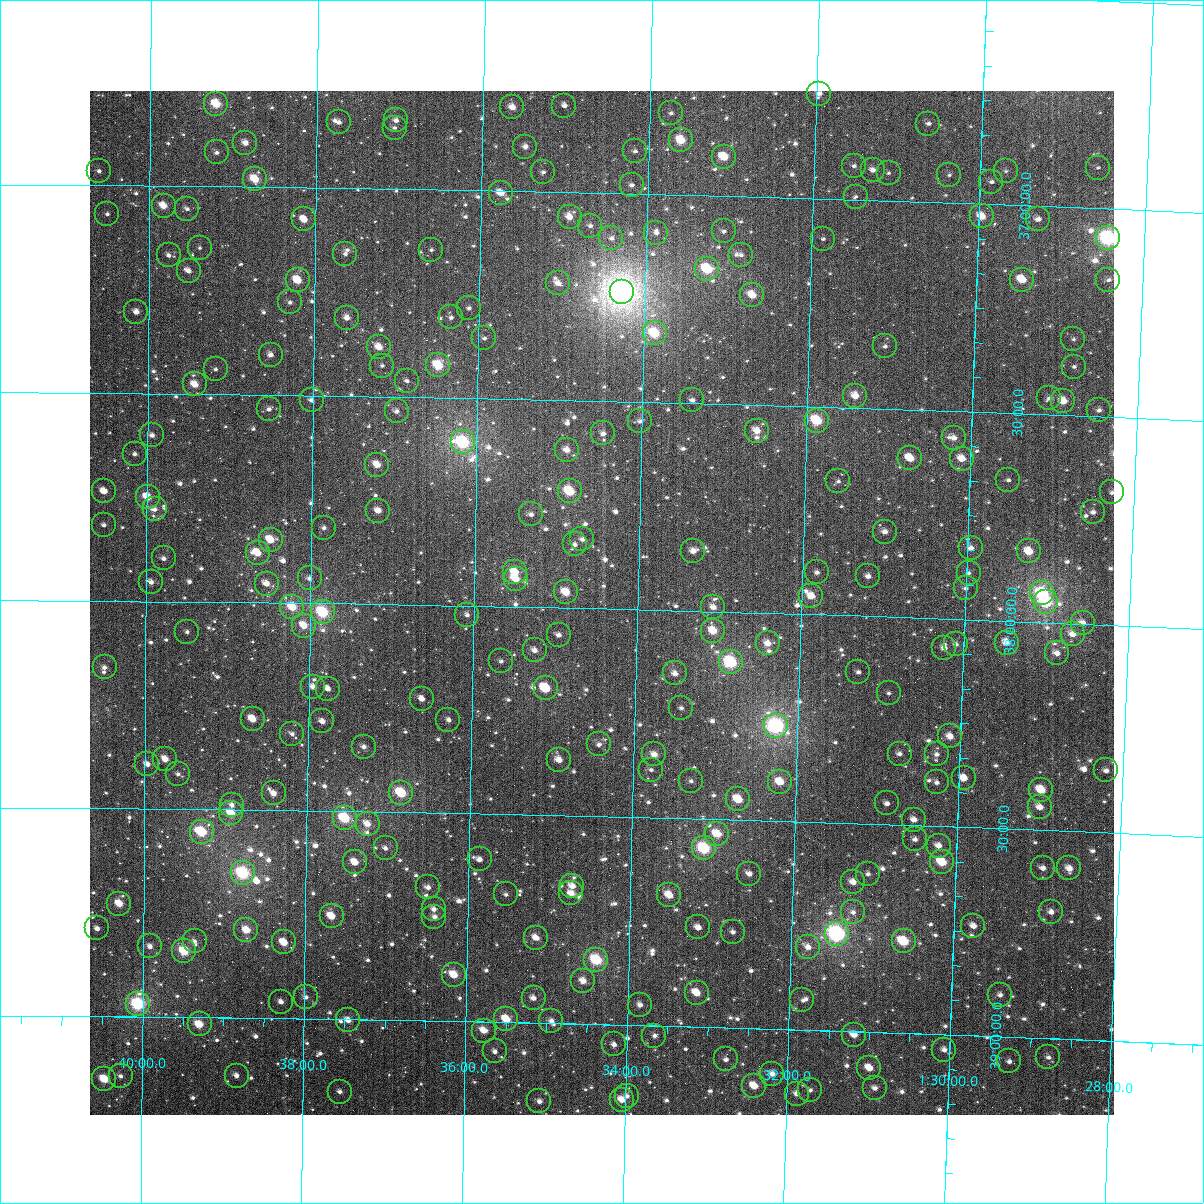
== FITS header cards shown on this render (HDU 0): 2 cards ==
NAXIS1  =                 1024
NAXIS2  =                 1024

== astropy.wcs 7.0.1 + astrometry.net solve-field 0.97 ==
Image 1024 x 1024 px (HDU 0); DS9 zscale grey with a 90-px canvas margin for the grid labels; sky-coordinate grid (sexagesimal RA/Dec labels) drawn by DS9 from the SOLVED WCS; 260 Tycho-2 reference stars matched to detected sources circled (green)
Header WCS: RA---TAN-SIP/DEC--TAN-SIP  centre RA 01:34:26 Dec +37:59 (23.61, +37.99 deg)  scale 8.66 arcsec/px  FOV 147.8' x 147.9'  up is +179 deg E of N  parity flipped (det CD > 0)
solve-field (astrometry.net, Tycho-2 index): VERIFIED the header's WCS against the Tycho-2 star catalogue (verified at 6 index scales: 12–260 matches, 0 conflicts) and refined it, rather than solving blind
Solved WCS: RA---TAN-SIP/DEC--TAN-SIP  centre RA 01:34:26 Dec +37:59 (23.61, +37.99 deg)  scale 8.66 arcsec/px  FOV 147.8' x 147.9'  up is +179 deg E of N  parity flipped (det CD > 0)
The solver's refit moves the header's centre by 0.19 arcsec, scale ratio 1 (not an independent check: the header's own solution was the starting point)
Tycho-2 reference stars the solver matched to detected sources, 260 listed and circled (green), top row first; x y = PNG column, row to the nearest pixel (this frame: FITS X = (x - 90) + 1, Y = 1024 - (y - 91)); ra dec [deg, ICRS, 3 dp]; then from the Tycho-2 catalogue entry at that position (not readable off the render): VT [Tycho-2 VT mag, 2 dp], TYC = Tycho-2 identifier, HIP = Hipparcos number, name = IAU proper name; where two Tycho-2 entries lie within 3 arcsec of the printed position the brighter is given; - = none
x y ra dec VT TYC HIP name
819 94 22.991 +36.747 10.95 2305-953-1 - -
216 104 24.801 +36.802 8.96 2306-810-1 - -
564 106 23.755 +36.792 11.56 2305-911-1 - -
512 107 23.912 +36.799 10.19 2305-1089-1 - -
671 113 23.435 +36.804 12.23 2305-1359-1 - -
396 120 24.260 +36.835 11.09 2305-919-1 - -
339 122 24.433 +36.842 11.38 2305-1077-1 - -
928 124 22.661 +36.811 11.87 2305-1438-1 - -
395 128 24.264 +36.853 11.47 2305-413-1 - -
681 140 23.403 +36.869 9.03 2305-691-1 7268 -
245 143 24.713 +36.895 10.53 2305-259-1 - -
525 147 23.870 +36.893 11.02 2305-501-1 - -
635 151 23.540 +36.898 11.39 2305-279-1 - -
217 152 24.799 +36.919 11.51 2306-194-1 - -
724 157 23.272 +36.906 10.15 2305-299-1 - -
854 166 22.881 +36.918 11.72 2305-235-1 - -
1098 168 22.147 +36.902 12.02 2304-1177-1 - -
873 170 22.823 +36.926 10.97 2305-1129-1 - -
99 171 25.152 +36.966 11.53 2306-964-1 - -
1006 171 22.423 +36.919 12.39 2304-559-1 - -
543 172 23.815 +36.953 11.88 2305-1521-1 - -
889 173 22.776 +36.933 11.88 2305-1101-1 - -
949 175 22.593 +36.933 12.01 2305-419-1 - -
255 179 24.682 +36.982 9.23 2305-1201-1 - -
991 182 22.465 +36.945 11.70 2304-1149-1 - -
632 185 23.548 +36.979 11.61 2305-1461-1 - -
501 193 23.941 +37.005 9.97 2305-873-1 - -
856 197 22.873 +36.992 11.71 2305-1575-1 - -
164 206 24.956 +37.048 9.84 2306-1418-1 - -
187 209 24.886 +37.055 11.73 2306-732-1 - -
107 214 25.126 +37.069 12.07 2306-370-1 - -
982 216 22.491 +37.030 9.82 2304-775-1 - -
570 217 23.733 +37.059 10.06 2305-1584-1 - -
304 219 24.533 +37.077 10.19 2305-665-1 - -
1038 219 22.321 +37.031 11.31 2304-1247-1 - -
590 226 23.670 +37.080 11.68 2305-1087-1 - -
724 231 23.267 +37.084 12.01 2305-255-1 - -
656 233 23.470 +37.092 11.36 2305-209-1 - -
611 238 23.605 +37.108 11.85 2305-669-1 - -
1108 238 22.108 +37.071 7.48 2304-1087-1 6872 -
823 239 22.967 +37.096 11.58 2305-201-1 - -
200 248 24.847 +37.148 12.17 2306-488-1 - -
431 250 24.148 +37.145 11.72 2305-755-1 - -
345 254 24.407 +37.158 12.12 2305-169-1 - -
169 255 24.940 +37.167 11.63 2306-174-1 - -
741 255 23.213 +37.140 11.38 2305-533-1 - -
707 269 23.313 +37.177 8.61 2305-109-1 - -
189 271 24.880 +37.204 10.85 2306-678-1 - -
298 280 24.550 +37.223 9.32 2305-1043-1 - -
1022 280 22.362 +37.178 9.60 2304-267-1 - -
1108 280 22.102 +37.171 11.78 2304-451-1 - -
558 283 23.765 +37.219 10.72 2305-901-1 - -
622 292 23.569 +37.237 5.88 2305-1638-1 7321 -
752 295 23.175 +37.237 9.65 2305-711-1 - -
290 302 24.572 +37.277 11.69 2305-1091-1 - -
469 308 24.031 +37.284 11.50 2305-495-1 - -
136 312 25.036 +37.304 10.71 2306-859-1 - -
451 317 24.084 +37.307 11.91 2305-575-1 - -
347 318 24.399 +37.312 10.68 2305-231-1 - -
655 333 23.467 +37.335 8.88 2305-251-1 7285 -
484 338 23.983 +37.356 11.73 2305-39-1 - -
1073 339 22.200 +37.316 12.11 2304-59-1 - -
885 346 22.770 +37.350 11.44 2305-605-1 - -
379 347 24.301 +37.381 9.97 2305-563-1 - -
271 355 24.629 +37.404 10.70 2305-303-1 - -
438 365 24.121 +37.423 8.78 2305-367-1 - -
382 366 24.291 +37.426 11.85 2305-1551-1 - -
1074 367 22.196 +37.383 11.75 2304-611-1 - -
216 369 24.795 +37.440 11.69 2306-492-1 - -
407 381 24.214 +37.462 11.57 2305-331-1 - -
195 384 24.857 +37.477 10.03 2306-26-1 - -
855 396 22.854 +37.472 10.18 2305-857-1 - -
1049 398 22.267 +37.460 12.21 2304-337-1 - -
312 400 24.503 +37.512 11.36 2814-1798-1 - -
692 400 23.348 +37.493 12.18 2305-333-1 - -
1063 401 22.224 +37.466 9.78 2304-723-1 - -
269 409 24.632 +37.535 11.93 2814-1686-1 - -
1099 410 22.115 +37.485 12.36 2304-169-1 - -
397 411 24.245 +37.535 11.36 2814-1799-1 - -
640 421 23.507 +37.547 11.78 2814-1755-1 - -
817 421 22.969 +37.534 8.75 2814-1628-1 - -
757 431 23.150 +37.562 10.47 2814-1953-1 - -
603 433 23.616 +37.579 11.44 2814-1674-1 - -
152 435 24.986 +37.601 11.08 2814-1611-1 - -
954 438 22.552 +37.564 10.83 2814-1715-1 - -
463 442 24.042 +37.607 8.07 2814-1462-1 7465 -
567 450 23.725 +37.620 10.17 2814-1680-1 - -
135 454 25.038 +37.646 11.72 2815-1376-1 - -
910 458 22.682 +37.617 10.11 2814-1687-1 - -
962 459 22.525 +37.614 10.42 2814-1444-1 - -
377 465 24.301 +37.665 10.11 2814-1825-1 - -
1008 480 22.382 +37.661 12.30 2813-1036-1 - -
838 481 22.898 +37.678 11.73 2814-1565-1 - -
104 491 25.130 +37.736 11.25 2815-1161-1 - -
570 491 23.714 +37.720 8.84 2814-1934-1 - -
1112 492 22.065 +37.681 12.16 2813-1016-1 - -
148 497 24.998 +37.749 9.64 2814-1147-1 - -
155 509 24.976 +37.779 11.60 2814-1312-1 - -
378 511 24.296 +37.775 10.30 2814-1867-1 - -
1093 512 22.121 +37.731 11.39 2813-860-1 - -
531 514 23.830 +37.777 11.23 2814-1959-1 - -
104 525 25.130 +37.817 11.86 2815-1382-1 - -
324 528 24.460 +37.818 11.36 2814-894-1 - -
885 532 22.752 +37.796 11.13 2814-1655-1 - -
582 539 23.672 +37.834 11.19 2814-1367-1 - -
271 540 24.622 +37.849 9.52 2814-1451-1 - -
575 544 23.696 +37.847 11.81 2814-1136-1 - -
971 548 22.489 +37.828 10.97 2813-575-1 - -
693 551 23.335 +37.856 10.62 2814-1038-1 - -
1029 551 22.311 +37.831 9.80 2813-1140-1 - -
258 553 24.661 +37.881 9.98 2814-954-1 - -
164 558 24.948 +37.897 11.16 2814-912-1 - -
515 572 23.876 +37.916 9.62 2814-1602-1 - -
817 572 22.955 +37.899 11.52 2814-904-1 - -
969 573 22.492 +37.888 12.08 2813-836-1 - -
868 576 22.798 +37.904 11.12 2814-891-1 - -
310 578 24.502 +37.940 11.59 2814-1908-1 - -
516 579 23.873 +37.932 9.83 2814-1972-1 - -
151 582 24.985 +37.954 11.29 2814-1820-1 - -
267 584 24.633 +37.955 10.59 2814-1725-1 - -
966 588 22.500 +37.925 12.07 2814-1793-1 - -
566 592 23.718 +37.963 9.46 2814-668-1 - -
1042 593 22.267 +37.931 8.66 2813-2091-1 - -
811 596 22.969 +37.956 10.16 2814-1965-1 - -
1046 602 22.254 +37.951 8.70 2813-2056-1 - -
292 607 24.553 +38.010 9.17 2814-1149-1 - -
713 607 23.268 +37.989 10.72 2814-712-1 - -
323 612 24.461 +38.022 8.25 2814-1045-1 7594 -
467 615 24.019 +38.022 11.62 2814-1841-1 - -
1083 623 22.140 +37.998 11.18 2813-1935-1 - -
304 626 24.516 +38.054 9.95 2814-1324-1 - -
713 631 23.267 +38.047 9.64 2814-951-1 - -
187 632 24.873 +38.073 12.22 2814-1544-1 - -
1073 634 22.168 +38.026 10.68 2813-1773-1 - -
559 635 23.738 +38.066 11.32 2814-832-1 - -
768 643 23.099 +38.073 10.52 2814-1840-1 - -
1007 643 22.369 +38.053 11.30 2813-1803-1 - -
956 644 22.524 +38.061 11.27 2814-1210-1 - -
944 648 22.559 +38.070 10.87 2814-1102-1 - -
535 650 23.811 +38.104 11.09 2814-828-1 - -
1057 653 22.215 +38.073 10.95 2813-1671-1 - -
501 661 23.913 +38.132 11.84 2814-1132-1 - -
731 662 23.210 +38.121 8.15 2814-804-1 7204 -
105 667 25.125 +38.160 11.30 2815-1008-1 - -
858 672 22.819 +38.135 11.81 2814-1310-1 - -
675 673 23.380 +38.152 10.79 2814-376-1 - -
313 687 24.486 +38.201 11.01 2814-1713-1 - -
546 688 23.774 +38.194 11.16 2814-971-1 - -
328 689 24.441 +38.205 11.18 2814-658-1 - -
889 693 22.724 +38.183 12.37 2814-294-1 - -
422 699 24.153 +38.226 10.72 2814-1768-1 - -
681 708 23.358 +38.234 11.72 2814-1919-1 - -
253 719 24.670 +38.280 9.73 2814-982-1 - -
448 720 24.070 +38.275 11.28 2814-1516-1 - -
322 721 24.456 +38.284 10.87 2814-1219-1 - -
776 726 23.065 +38.272 7.44 2814-1664-1 7157 -
292 734 24.548 +38.315 11.65 2814-1036-1 - -
950 736 22.532 +38.283 10.50 2814-1420-1 - -
599 744 23.607 +38.327 11.47 2814-1419-1 - -
364 747 24.329 +38.344 11.23 2814-861-1 - -
654 754 23.438 +38.348 10.78 2814-198-1 - -
900 754 22.685 +38.329 11.81 2814-1694-1 - -
937 754 22.570 +38.327 11.71 2814-576-1 - -
165 759 24.936 +38.380 10.35 2814-1173-1 - -
559 760 23.728 +38.367 10.65 2814-1093-1 - -
147 764 24.991 +38.392 10.71 2814-1365-1 - -
651 770 23.445 +38.385 12.01 2814-902-1 - -
1106 770 22.050 +38.351 11.61 2813-1372-1 - -
178 774 24.897 +38.415 11.95 2814-582-1 - -
964 778 22.485 +38.382 10.61 2813-1210-1 - -
691 781 23.321 +38.410 11.83 2814-1573-1 - -
780 782 23.049 +38.405 9.58 2814-1131-1 - -
937 782 22.567 +38.395 11.49 2814-907-1 - -
1041 790 22.246 +38.403 9.56 2813-799-1 - -
274 793 24.603 +38.459 10.53 2814-1641-1 - -
401 793 24.211 +38.453 8.69 2814-26-1 - -
738 799 23.175 +38.450 10.05 2814-935-1 - -
887 803 22.719 +38.449 11.67 2814-1880-1 - -
232 805 24.731 +38.488 11.61 2814-1272-1 - -
1040 807 22.248 +38.445 10.77 2813-1648-1 - -
231 813 24.733 +38.508 9.71 2814-1481-1 - -
345 818 24.384 +38.516 8.40 2814-156-1 7572 -
914 820 22.634 +38.486 11.29 2814-332-1 - -
368 824 24.313 +38.529 10.58 2814-1065-1 - -
202 832 24.822 +38.554 8.77 2814-538-1 - -
717 834 23.237 +38.535 9.72 2814-1465-1 - -
915 839 22.628 +38.533 11.31 2814-962-1 - -
939 846 22.554 +38.546 11.01 2814-1253-1 - -
386 848 24.256 +38.587 11.25 2814-70-1 - -
704 848 23.275 +38.571 8.28 2814-1964-1 - -
480 859 23.966 +38.610 11.00 2814-1978-1 - -
355 862 24.350 +38.622 9.96 2814-1353-1 - -
942 862 22.543 +38.585 9.23 2814-620-1 - -
1043 868 22.232 +38.591 11.09 2813-1798-1 - -
1069 868 22.150 +38.590 10.58 2813-2036-1 - -
243 873 24.695 +38.652 7.90 2814-20-1 7671 -
749 874 23.134 +38.628 10.81 2814-1323-1 - -
868 874 22.770 +38.620 11.89 2814-1947-1 - -
853 882 22.814 +38.641 10.56 2814-1920-1 - -
572 886 23.678 +38.669 10.35 2814-92-1 - -
428 887 24.123 +38.680 11.15 2814-738-1 - -
571 893 23.682 +38.686 10.79 2814-853-1 - -
506 894 23.883 +38.693 12.03 2814-418-1 - -
669 895 23.379 +38.685 9.71 2814-1035-1 - -
119 904 25.074 +38.728 9.86 2815-1219-1 - -
434 909 24.104 +38.732 11.49 2814-1032-1 - -
853 912 22.812 +38.714 12.16 2814-1697-1 - -
1051 912 22.201 +38.696 10.95 2813-1015-1 - -
332 916 24.419 +38.752 10.10 2814-1513-1 - -
434 917 24.102 +38.750 11.51 2814-290-1 - -
973 926 22.439 +38.737 10.87 2813-1768-1 - -
698 927 23.287 +38.761 11.19 2814-1008-1 - -
97 928 25.141 +38.788 10.93 2815-1018-1 - -
246 930 24.681 +38.789 9.53 2814-164-1 - -
733 932 23.181 +38.770 11.23 2814-224-1 - -
837 934 22.860 +38.767 7.25 2814-998-1 7095 -
536 938 23.788 +38.795 10.14 2814-1824-1 - -
195 941 24.841 +38.817 11.55 2814-1391-1 - -
904 941 22.652 +38.779 8.94 2814-590-1 7033 -
284 942 24.565 +38.817 9.84 2814-178-1 - -
150 946 24.979 +38.830 11.24 2814-1068-1 - -
808 947 22.947 +38.801 11.65 2814-1922-1 - -
184 951 24.872 +38.841 8.67 2814-584-1 7727 -
596 960 23.599 +38.846 8.30 2814-458-1 7331 -
454 975 24.038 +38.888 9.61 2814-672-1 - -
583 981 23.638 +38.897 10.55 2814-378-1 - -
697 993 23.287 +38.919 9.81 2814-696-1 - -
1000 995 22.349 +38.900 11.52 2813-1342-1 - -
306 997 24.495 +38.948 12.14 2814-775-1 - -
534 998 23.791 +38.941 10.95 2814-815-1 - -
802 1000 22.959 +38.929 11.46 2814-1101-1 - -
281 1002 24.572 +38.960 10.69 2814-234-1 - -
138 1004 25.014 +38.970 8.28 2815-617-1 7773 -
640 1005 23.461 +38.951 11.02 2814-1266-1 - -
506 1019 23.873 +38.993 9.65 2814-602-1 - -
348 1020 24.363 +39.002 10.40 2814-1888-1 - -
551 1021 23.734 +38.994 10.83 2814-1244-1 - -
200 1024 24.822 +39.016 9.73 2814-730-1 - -
484 1031 23.943 +39.021 10.07 2814-50-1 - -
854 1035 22.796 +39.008 10.21 2814-190-1 - -
654 1036 23.414 +39.024 11.71 2814-392-1 - -
614 1044 23.538 +39.048 11.96 2814-657-1 - -
944 1050 22.516 +39.037 11.47 2814-60-1 - -
495 1051 23.907 +39.071 11.40 2814-517-1 - -
1048 1057 22.192 +39.045 11.64 2813-793-1 - -
726 1059 23.191 +39.077 11.35 2814-487-1 - -
1009 1061 22.313 +39.059 11.06 2813-1260-1 - -
869 1068 22.746 +39.086 10.36 2814-569-1 - -
772 1074 23.046 +39.108 10.59 2814-499-1 - -
121 1076 25.065 +39.143 11.54 2815-969-1 - -
237 1076 24.706 +39.139 11.31 2814-375-1 - -
104 1079 25.116 +39.150 9.03 2815-619-1 - -
754 1086 23.101 +39.138 9.93 2814-223-1 - -
875 1088 22.727 +39.135 11.36 2814-485-1 - -
810 1090 22.927 +39.145 11.49 2814-623-1 - -
340 1092 24.386 +39.174 11.26 2814-201-1 - -
797 1094 22.968 +39.154 11.15 2814-385-1 - -
627 1096 23.495 +39.171 11.53 2814-441-1 - -
622 1100 23.510 +39.180 10.08 2814-331-1 - -
539 1101 23.766 +39.189 11.16 2814-145-1 - -